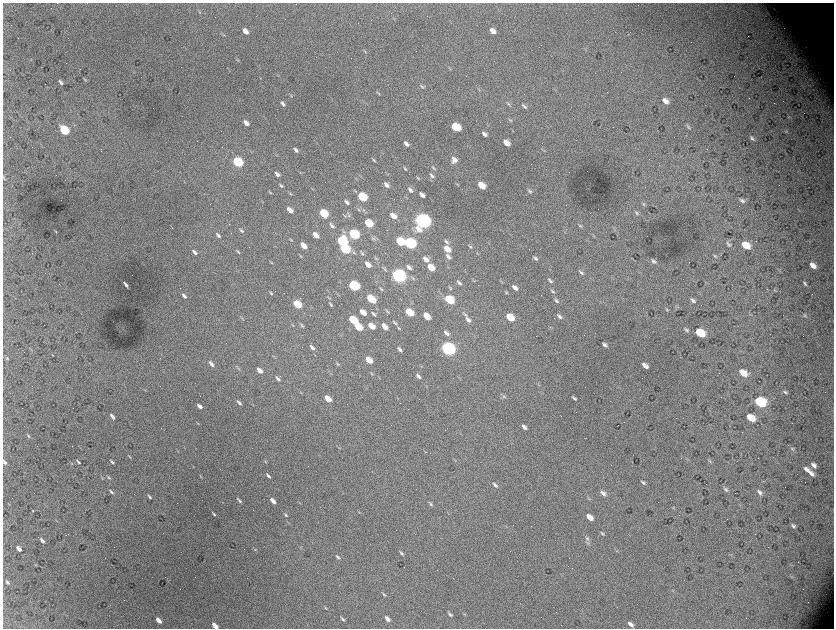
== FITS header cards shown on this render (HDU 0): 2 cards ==
NAXIS1  =                 1663 / length of data axis 1
NAXIS2  =                 1252 / length of data axis 2

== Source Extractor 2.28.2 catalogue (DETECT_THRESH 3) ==
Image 1663 x 1252 px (HDU 0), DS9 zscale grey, zoomed out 1/2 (1 PNG px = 2 x 2 image px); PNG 836 x 630 px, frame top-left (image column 2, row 1251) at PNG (3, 3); no overlay
Background 5570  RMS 90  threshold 271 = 3 sigma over >= 5 px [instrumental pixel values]
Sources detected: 289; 44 cannot appear on this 1/2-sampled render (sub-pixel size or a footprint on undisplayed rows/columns) and are not listed; the other 245 listed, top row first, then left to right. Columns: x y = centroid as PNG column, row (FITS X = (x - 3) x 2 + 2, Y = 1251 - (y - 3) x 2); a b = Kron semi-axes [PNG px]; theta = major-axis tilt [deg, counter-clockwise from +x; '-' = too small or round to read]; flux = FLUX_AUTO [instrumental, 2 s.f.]
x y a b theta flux
146 3 4 2 - 1.0e+04
199 12 6 4 -54 2.4e+04
245 31 6 4 -47 1.5e+05
493 31 7 4 -43 1.2e+05
224 35 6 3 -26 2.0e+04
364 51 7 2 -55 1.9e+04
238 60 3 2 - 1.1e+04
85 80 6 3 -52 1.8e+04
61 82 5 3 - 4.5e+04
422 87 7 4 -44 3.3e+04
378 93 7 3 -36 2.5e+04
291 96 6 3 -45 1.9e+04
665 101 7 4 -42 1.3e+05
283 104 7 3 -48 5.1e+04
508 104 8 3 -54 3.0e+04
524 106 8 4 -39 4.2e+04
789 118 5 1 - 1.0e+04
510 120 6 4 -46 2.8e+04
246 123 7 4 -48 1.1e+05
456 127 7 5 -38 8.4e+05
688 127 7 3 -45 3.1e+04
64 130 7 4 -49 1.3e+06
786 131 5 3 - 2.0e+04
484 134 5 3 - 5.8e+04
752 138 7 4 -48 4.7e+04
506 143 6 4 -43 2.1e+05
406 144 6 3 -46 7.6e+04
296 150 7 4 -47 5.6e+04
544 151 6 3 -50 1.9e+04
374 160 6 3 -46 2.5e+04
454 160 8 8 - 1.2e+05
238 162 6 4 -44 1.7e+06
405 168 7 3 -46 2.8e+04
433 168 9 3 -48 3.4e+04
300 172 6 1 -41 1.2e+04
277 174 6 3 -45 6.4e+04
432 176 8 4 -49 5.1e+04
4 178 6 2 -60 1.7e+04
418 178 6 3 -50 2.3e+04
457 184 5 3 - 1.7e+04
281 185 6 3 -47 2.7e+04
386 185 6 3 -45 7.9e+04
481 185 6 4 -41 3.2e+05
313 189 5 2 - 1.2e+04
410 190 7 4 -48 5.9e+04
355 191 6 3 -44 2.3e+04
529 191 7 4 -42 4.1e+04
270 193 6 3 -40 1.8e+04
290 194 5 3 - 1.8e+04
422 195 6 3 -44 8.2e+04
362 197 6 4 -42 1.2e+06
742 200 8 4 -32 5.6e+04
347 202 6 3 -44 4.8e+04
643 204 7 4 -50 3.0e+04
290 210 7 4 -45 1.4e+05
359 210 7 3 -39 2.6e+04
364 210 4 4 - 2.2e+04
324 213 6 4 -45 8.5e+05
637 213 7 4 -43 3.4e+04
349 215 7 4 -83 3.0e+04
344 216 7 2 -46 2.0e+04
393 216 7 4 -43 1.7e+05
423 220 8 6 -36 7.2e+06
369 223 6 4 -43 6.5e+05
332 226 8 4 -51 4.9e+04
580 226 6 4 -39 2.8e+04
172 228 4 2 - 9.5e+03
419 229 10 6 -46 1.8e+05
241 230 7 3 -43 3.1e+04
56 232 4 2 - 1.4e+04
344 232 7 4 -35 3.4e+04
354 234 7 4 -43 1.9e+06
218 235 7 4 -49 5.0e+04
316 235 6 4 -44 1.7e+05
373 238 5 4 - 3.0e+04
291 240 5 3 - 1.9e+04
342 241 7 5 -45 1.8e+06
400 241 6 4 -45 6.6e+05
446 242 8 4 -48 4.6e+04
410 243 7 5 -39 3.0e+06
729 244 9 5 -42 4.6e+04
303 245 6 4 -45 2.4e+05
746 245 7 5 -35 3.9e+05
470 246 8 4 -47 3.4e+04
345 249 7 4 -40 1.3e+06
447 249 7 4 -41 2.6e+05
195 252 7 3 -46 5.9e+04
238 252 7 2 -45 2.6e+04
354 252 8 3 -39 2.6e+04
362 253 7 3 -48 2.4e+04
300 256 6 3 -42 2.0e+04
448 256 8 4 -45 6.7e+04
715 256 6 4 -39 3.0e+04
376 258 5 3 - 1.8e+04
535 258 6 3 -44 4.1e+04
426 259 7 4 -43 1.0e+05
653 261 6 3 -40 4.0e+04
272 263 6 3 -35 1.5e+04
368 264 6 3 -44 1.8e+05
813 265 7 4 -44 1.5e+05
409 267 6 3 -46 7.0e+04
431 267 6 4 -41 3.6e+05
385 270 7 3 -47 3.0e+04
581 273 7 3 -43 4.0e+04
399 275 7 5 -38 6.0e+06
413 278 8 3 -46 3.3e+04
474 281 5 2 - 1.6e+04
550 281 7 4 -44 3.7e+04
459 283 6 3 -45 3.8e+04
805 283 7 3 -50 3.8e+04
126 284 6 2 -56 5.9e+04
354 286 6 4 -42 2.0e+06
450 288 6 3 -51 2.2e+04
515 288 7 4 -42 9.4e+04
381 289 6 2 -41 2.3e+04
774 290 3 2 - 1.2e+04
552 291 7 3 -45 2.9e+04
271 293 6 3 -45 2.5e+04
506 293 4 4 - 2.1e+04
184 296 6 3 -47 5.1e+04
329 298 5 3 - 1.9e+04
371 299 7 4 -40 7.5e+05
449 299 7 4 -39 1.0e+06
693 300 8 4 -43 5.5e+04
556 301 7 4 -46 3.5e+04
297 304 6 4 -43 7.7e+05
330 304 5 2 - 2.6e+04
677 306 7 3 -41 2.0e+04
667 310 7 4 -49 2.9e+04
387 311 6 3 -46 2.4e+04
363 312 6 3 -44 2.4e+05
409 312 6 4 -41 6.0e+05
373 314 7 3 -46 4.6e+04
465 314 8 3 -52 3.5e+04
805 315 8 4 -45 3.0e+04
427 316 6 4 -49 3.1e+05
510 317 7 4 -40 5.1e+05
559 317 7 4 -45 4.4e+04
242 318 4 2 - 1.4e+04
353 320 6 4 -41 8.1e+05
468 320 9 4 -44 7.3e+04
395 323 8 3 -48 3.5e+04
293 325 5 2 - 1.4e+04
302 325 7 3 -45 3.0e+04
371 326 6 4 -43 3.1e+05
384 326 6 4 -47 1.9e+05
358 327 6 4 -42 6.3e+05
399 328 7 3 -41 2.7e+04
686 330 7 4 -35 3.6e+04
446 333 7 4 -44 6.6e+04
700 333 7 5 -34 7.5e+05
604 345 5 3 - 5.1e+04
312 347 7 3 -45 6.2e+04
448 348 8 5 -38 5.6e+06
400 349 6 3 -45 5.4e+04
53 355 3 1 - 8.6e+03
7 358 6 4 -41 3.0e+04
369 360 6 4 -44 2.7e+05
211 364 7 3 -47 7.6e+04
338 364 6 3 -37 2.1e+04
645 366 6 4 -40 1.1e+05
238 369 6 3 -45 2.3e+04
259 370 6 3 -46 1.2e+05
743 373 7 5 -34 3.2e+05
372 374 6 3 -43 2.1e+04
418 376 7 3 -46 5.0e+04
379 378 3 3 - 1.2e+04
278 379 8 4 -46 5.3e+04
145 390 3 2 - 1.1e+04
785 392 6 4 -31 3.7e+04
301 393 5 2 - 1.4e+04
199 394 4 1 - 6.5e+03
504 396 7 3 -36 2.9e+04
574 398 6 3 -44 4.3e+04
328 399 6 3 -44 3.1e+05
760 402 8 6 -28 1.7e+06
239 403 6 3 -47 4.5e+04
199 406 6 3 -48 8.6e+04
469 408 2 1 - 9.8e+03
112 416 6 3 -51 6.5e+04
751 418 7 5 -33 4.0e+05
198 423 4 3 - 1.5e+04
524 427 6 3 -43 6.3e+04
29 436 6 3 -45 2.3e+04
792 449 9 5 -48 4.2e+04
178 451 3 2 - 1.0e+04
425 451 7 2 -41 1.5e+04
130 457 5 3 - 1.9e+04
455 460 5 3 - 1.6e+04
710 461 7 3 -47 2.7e+04
4 462 6 3 -50 4.5e+04
78 462 5 2 - 2.9e+04
112 462 5 2 - 3.3e+04
265 462 5 3 - 1.9e+04
71 463 5 3 - 1.7e+04
814 465 8 5 -42 8.7e+04
807 470 11 5 -30 1.2e+05
811 474 8 5 -36 7.4e+04
268 476 7 3 -49 4.2e+04
108 477 7 3 -47 2.6e+04
201 477 5 3 - 1.6e+04
102 478 5 2 - 1.5e+04
763 482 3 2 - 1.0e+04
643 483 7 3 -43 3.8e+04
495 485 7 4 -42 4.8e+04
726 489 8 4 -40 4.8e+04
111 492 7 3 -43 4.4e+04
760 492 7 5 -43 6.1e+04
603 493 8 4 -38 8.4e+04
149 497 6 3 -48 3.1e+04
589 498 6 4 -34 2.6e+04
239 500 7 3 -48 3.8e+04
273 501 6 3 -47 1.3e+05
299 503 6 2 -45 1.3e+04
431 504 6 3 -47 3.3e+04
673 508 4 3 - 1.7e+04
33 511 3 2 - 1.1e+04
359 512 5 3 - 1.6e+04
214 514 5 2 - 2.7e+04
286 515 6 3 -42 2.3e+04
590 517 7 4 -38 1.8e+05
289 523 4 2 - 1.2e+04
793 526 5 3 - 4.6e+04
602 533 6 3 -38 2.8e+04
755 534 2 1 - 1.3e+04
587 539 8 4 -44 4.4e+04
42 540 6 3 -49 5.8e+04
588 543 6 5 - 3.5e+04
19 549 6 3 -49 9.4e+04
255 550 5 3 - 1.9e+04
616 551 3 2 - 1.1e+04
401 553 6 3 -48 3.3e+04
337 557 7 3 -50 3.4e+04
36 565 4 3 - 1.3e+04
7 582 7 3 -47 4.1e+04
673 591 4 2 - 1.2e+04
384 594 7 3 -40 2.8e+04
326 608 6 3 -39 2.1e+04
450 614 6 3 -47 3.8e+04
464 614 5 3 - 1.5e+04
342 619 6 3 -47 3.3e+04
387 619 7 4 -47 9.8e+04
159 620 6 3 -47 1.3e+05
631 624 7 4 -42 7.9e+04
215 626 6 3 -45 1.5e+05
At the frame edge (FLAGS 8, measured only in part): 2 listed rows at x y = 4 462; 215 626
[44 sub-pixel or undisplayed-footprint detections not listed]